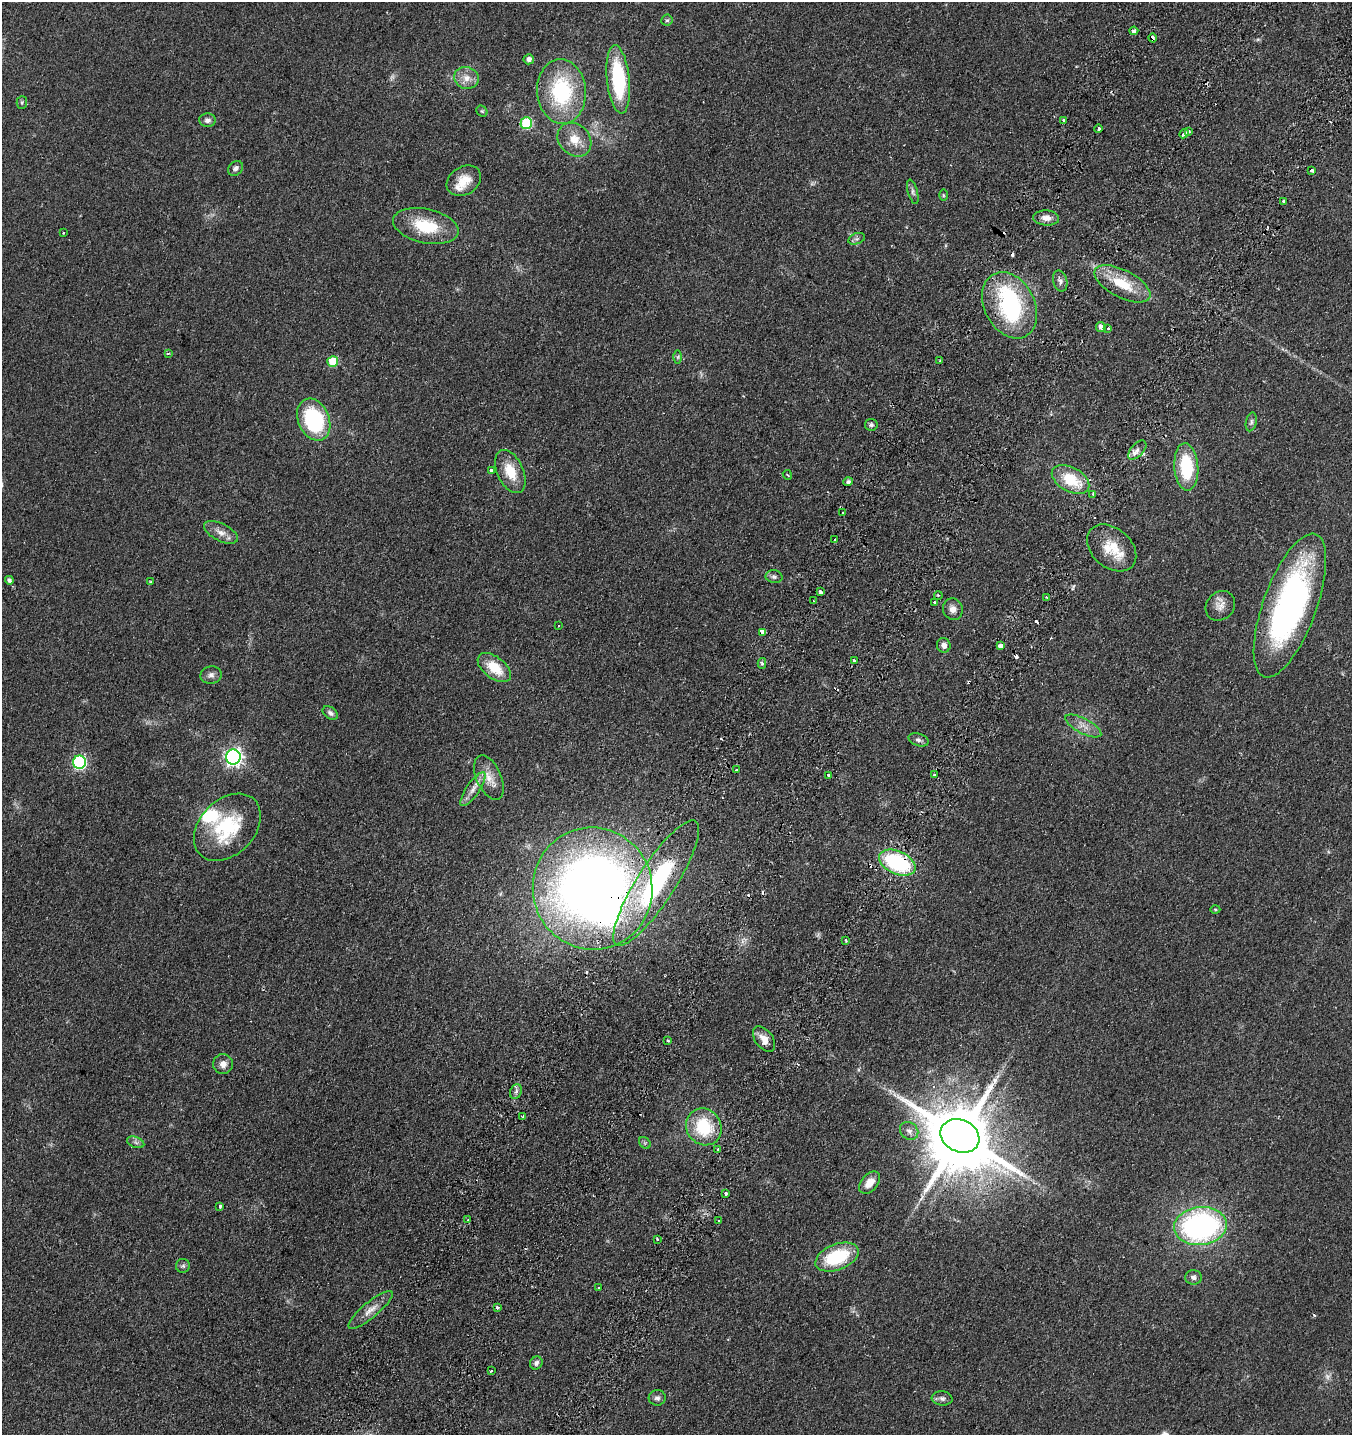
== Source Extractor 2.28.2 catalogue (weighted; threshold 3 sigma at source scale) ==
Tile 10 of 4 x 4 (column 2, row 3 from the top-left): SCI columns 1751-3100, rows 1593-3025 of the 6106 x 6096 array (HDU 1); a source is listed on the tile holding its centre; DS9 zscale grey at full resolution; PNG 1354 x 1437 px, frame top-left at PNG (2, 2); each listed source drawn as its Kron ellipse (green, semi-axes under 4 px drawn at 4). Shown black and unused: <1% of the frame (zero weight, under 2 of 3 exposures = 8% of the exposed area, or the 3 px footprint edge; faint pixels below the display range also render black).
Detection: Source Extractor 2.28.2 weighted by HDU 2 'WHT'; one run over the whole footprint, this tile lists its part. Background 0.0784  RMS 0.0077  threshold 0.0348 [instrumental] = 3 sigma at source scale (4.5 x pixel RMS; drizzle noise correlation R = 1.50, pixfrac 1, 0.05/0.05 arcsec/px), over >= 5 px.
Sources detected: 132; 3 too faint to see at this stretch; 2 inside a brighter object's white glare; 11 cosmic-ray / hot-pixel residue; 1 long thin detection or spike segment (spike, bleed or trail) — neither listed nor drawn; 2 inside a brighter listed object's ellipse — not listed separately; the other 113 listed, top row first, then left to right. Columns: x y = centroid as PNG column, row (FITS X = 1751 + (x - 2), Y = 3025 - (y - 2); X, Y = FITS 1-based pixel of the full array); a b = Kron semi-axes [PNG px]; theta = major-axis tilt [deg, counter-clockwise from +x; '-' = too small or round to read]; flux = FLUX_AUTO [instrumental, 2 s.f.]
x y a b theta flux
667 20 6 5 - 1.3
1134 31 4 4 - 2.7
1152 38 4 3 - 3.1
529 59 5 5 - 3
466 78 12 10 -15 7
618 79 34 11 -84 59
561 92 32 24 -86 63
22 102 6 5 - 1.2
482 111 6 5 - 0.96
207 120 8 7 - 2.8
1063 121 4 3 - 1.5
526 123 6 6 - 45
1099 129 4 3 - 2.2
1188 131 4 3 - 3
1184 134 5 3 - 3.6
574 140 18 15 -44 12
235 168 8 6 40 2.8
1312 170 3 3 - 7.5
464 181 18 14 32 11
913 192 13 5 -74 2.2
943 195 6 4 -89 0.88
1284 201 3 3 - 6.7
1046 218 13 7 -4 4.9
426 226 33 17 -12 31
63 233 3 2 - 1
857 239 9 5 19 1.8
1060 281 10 7 -75 2.7
1122 284 31 13 -27 24
1010 305 35 25 -63 81
1101 327 5 5 - 3.6
1108 328 3 3 - 3.3
168 353 3 3 - 0.99
678 357 6 4 89 1.1
940 361 3 2 - 0.76
333 362 5 5 - 28
314 420 22 15 -67 72
1251 422 9 5 77 1.9
871 425 6 6 - 1.7
1137 450 12 6 47 3.9
1186 467 24 12 -86 39
491 470 3 3 - 6.9
510 472 23 13 -65 17
787 475 5 3 - 0.79
1071 480 20 12 -29 26
848 482 4 4 - 1.6
1093 494 4 2 - 0.73
843 513 3 2 - 0.68
221 532 18 8 -26 6.1
835 540 3 2 - 1.2
1112 548 28 19 -41 20
774 577 8 6 -11 2
9 580 4 4 - 1.8
151 582 4 3 - 0.93
820 592 4 3 - 3.6
938 595 4 3 - 0.71
1047 597 4 3 - 0.98
814 601 2 2 - 0.8
934 603 3 3 - 2
1220 606 16 13 47 6.5
1290 606 76 27 70 200
953 609 11 10 - 4.9
559 626 2 2 - 0.59
762 633 4 3 - 20
944 645 7 6 - 4.1
1000 646 4 3 - 7
855 660 3 3 - 2.4
762 663 5 4 - 1.9
494 668 19 11 -38 18
211 675 10 9 - 3.1
330 713 8 6 -35 2.2
1083 726 20 7 -27 6.5
918 740 10 6 -17 2.5
233 757 7 7 - 250
79 762 6 6 - 110
736 770 3 2 - 0.6
828 775 3 3 - 2.1
934 775 3 3 - 2.5
489 778 24 12 -66 11
473 789 20 6 55 6.1
227 827 39 27 46 51
897 863 19 11 -24 73
656 883 73 19 57 110
593 889 61 60 - 770
1215 910 5 3 - 0.78
846 940 3 2 - 0.9
764 1039 14 8 -53 6.9
668 1041 3 3 - 1.9
223 1064 10 10 - 4.6
516 1092 7 5 69 2.1
523 1117 4 2 - 1.6
704 1127 19 17 -55 35
909 1131 10 8 -40 3.5
960 1136 20 16 -26 6700
136 1142 9 5 -21 2
645 1143 6 5 - 1.3
718 1149 3 2 - 0.94
870 1183 13 8 49 7.6
726 1193 4 3 - 1.2
220 1206 3 3 - 1.8
468 1219 2 2 - 0.74
719 1221 3 2 - 1.4
1200 1226 26 19 6 170
657 1239 3 3 - 1.1
837 1257 23 12 22 44
183 1266 7 7 - 1.6
1193 1277 8 7 - 2.8
598 1288 3 2 - 0.81
497 1307 3 3 - 2
371 1310 28 8 40 7.8
536 1363 7 6 - 2.5
491 1371 3 2 - 1.1
657 1398 8 7 - 2.5
942 1398 10 7 -6 2.6
Overlapping masked pixels (flux is a lower limit): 5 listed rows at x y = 1152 38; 762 633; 897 863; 656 883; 593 889